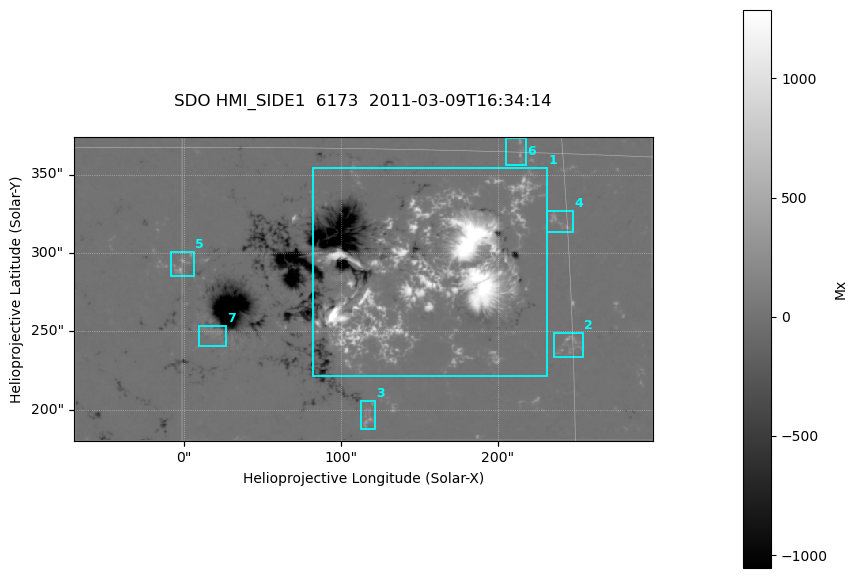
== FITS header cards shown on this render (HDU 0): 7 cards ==
TELESCOP= 'SDO     '           /
INSTRUME= 'HMI_SIDE1'          /
WAVELNTH=              6173.00 /
DATE-OBS= '2011-03-09T16:34:14.800' /
CTYPE1  = 'HPLN-TAN'           /
CTYPE2  = 'HPLT-TAN'           /
BUNIT   = 'Mx      '           /

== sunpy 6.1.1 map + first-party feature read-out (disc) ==
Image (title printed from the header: SDO HMI_SIDE1  6173  2011-03-09T16:34:14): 732 x 385 px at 0.504 arcsec/px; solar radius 967 arcsec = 1917 px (partial field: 2.4% of the solar disc is inside the frame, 99% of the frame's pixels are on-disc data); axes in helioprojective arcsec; data unit Mx (BUNIT, on the colour bar)
Orientation: file roll -179.9 deg (from PC/CROTA): ROTATED to solar-north-up (sunpy Map.rotate, bilinear) for analysis and display; everything below refers to the rotated frame; the empty margins the rotation leaves inside the frame are drawn grey
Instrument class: DISC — disc imager (sunpy class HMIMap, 6173 A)
Bright regions (active regions / flare kernels): reference = the on-disc median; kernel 7 px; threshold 5 sigma = 48 Mx over a disc level ~0.0336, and >= 1.15x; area >= 281 px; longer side >= 5 px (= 2.5 arcsec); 7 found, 7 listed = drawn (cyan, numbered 1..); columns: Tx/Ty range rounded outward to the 2 arcsec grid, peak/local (2 s.f.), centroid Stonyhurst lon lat
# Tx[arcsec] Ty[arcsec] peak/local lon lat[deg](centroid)
1 82..232 222..354 50113 +10 +10
2 234..256 234..250 7057 +15 +7
3 112..122 188..206 7394 +7 +4
4 230..248 312..328 7876 +15 +12
5 -10..6 284..302 7595 +0 +10
6 204..218 356..374 5517 +13 +15
7 8..28 240..254 3922 +1 +8